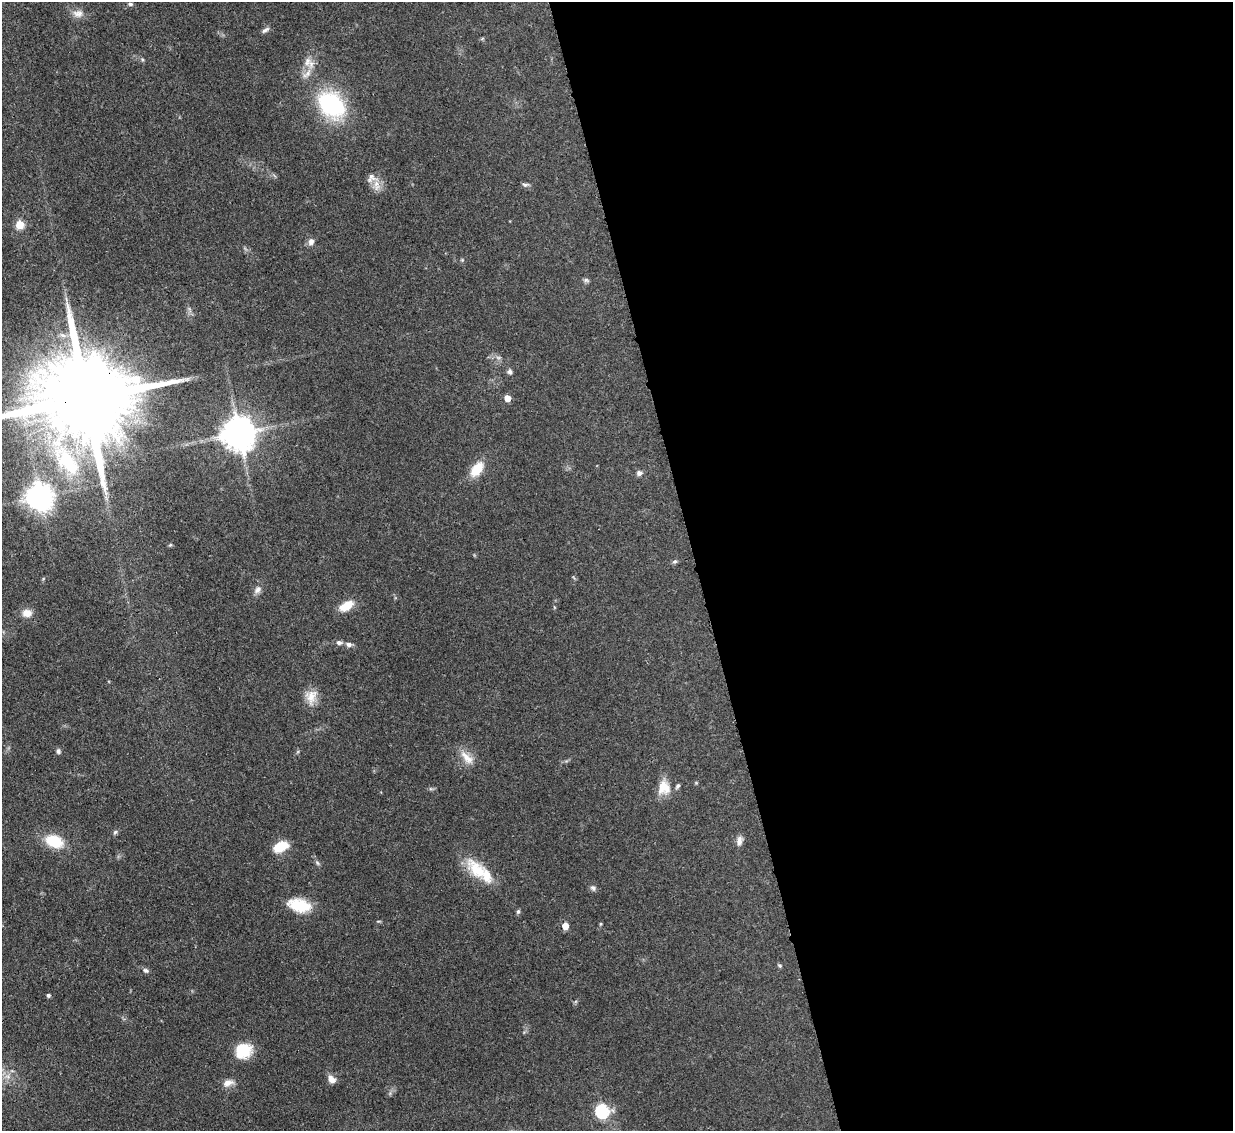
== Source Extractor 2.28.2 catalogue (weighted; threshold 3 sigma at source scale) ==
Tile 8 of 4 x 4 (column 4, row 2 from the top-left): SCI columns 3773-5003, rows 2470-3598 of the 5081 x 5061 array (HDU 1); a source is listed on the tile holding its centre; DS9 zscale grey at full resolution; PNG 1235 x 1133 px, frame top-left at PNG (2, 2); no overlay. Shown black and unused: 44% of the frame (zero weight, under 3 of 4 exposures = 9% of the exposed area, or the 3 px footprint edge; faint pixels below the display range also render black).
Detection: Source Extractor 2.28.2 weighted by HDU 2 'WHT'; one run over the whole footprint, this tile lists its part. Background 0.0967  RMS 0.0047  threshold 0.021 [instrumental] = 3 sigma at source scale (4.5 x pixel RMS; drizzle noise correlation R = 1.50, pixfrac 1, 0.05/0.05 arcsec/px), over >= 5 px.
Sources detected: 54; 1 too faint to see at this stretch — not listed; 3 inside a brighter listed object's ellipse — not listed separately; the other 50 listed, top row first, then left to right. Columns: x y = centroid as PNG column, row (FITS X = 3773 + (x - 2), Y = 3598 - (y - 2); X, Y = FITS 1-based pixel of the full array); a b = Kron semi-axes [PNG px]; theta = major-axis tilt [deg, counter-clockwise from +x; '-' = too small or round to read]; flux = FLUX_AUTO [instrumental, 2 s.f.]
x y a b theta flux
130 4 6 5 - 1
78 13 15 10 -5 3.7
265 30 11 5 33 1.4
142 59 5 4 - 0.68
307 62 14 10 66 4.5
331 105 32 24 -41 47
371 178 15 13 9 4.5
525 185 10 5 -1 1.1
20 225 7 7 - 7.3
311 241 9 7 75 2.2
462 260 5 5 - 0.52
586 280 8 5 -10 1
510 372 7 6 - 1.2
507 398 5 5 - 6
87 399 39 21 9 13000
239 433 10 10 - 1000
477 469 16 10 54 11
639 473 7 6 - 1.6
40 497 9 8 - 540
170 545 5 4 - 0.51
675 561 7 5 18 0.89
257 590 11 8 53 2.3
346 606 17 9 30 7.6
554 607 5 3 - 0.44
27 613 11 9 1 4.4
339 642 8 6 -6 1.6
348 644 8 6 -13 1.7
311 697 20 14 85 6.4
58 751 6 5 - 1.4
467 758 23 10 -47 5.7
662 786 23 11 77 6.6
677 786 7 5 52 0.93
115 832 6 5 - 0.89
54 841 18 12 -22 16
739 841 13 7 77 2.6
281 846 14 8 26 13
317 863 7 5 -47 0.9
477 870 36 18 -46 16
593 888 8 7 - 1.4
299 905 26 14 -13 15
518 912 6 4 63 0.8
600 924 5 3 - 0.51
565 926 5 4 - 7.6
779 965 5 5 - 0.76
146 970 8 6 -31 1.2
48 995 5 4 - 0.92
243 1051 19 16 28 12
332 1079 10 7 -45 3.1
228 1083 15 9 17 3.3
602 1111 6 6 - 75
Overlapping masked pixels (flux is a lower limit): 1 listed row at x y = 87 399
Isophote crosses this tile's border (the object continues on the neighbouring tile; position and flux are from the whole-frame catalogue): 1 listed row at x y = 87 399